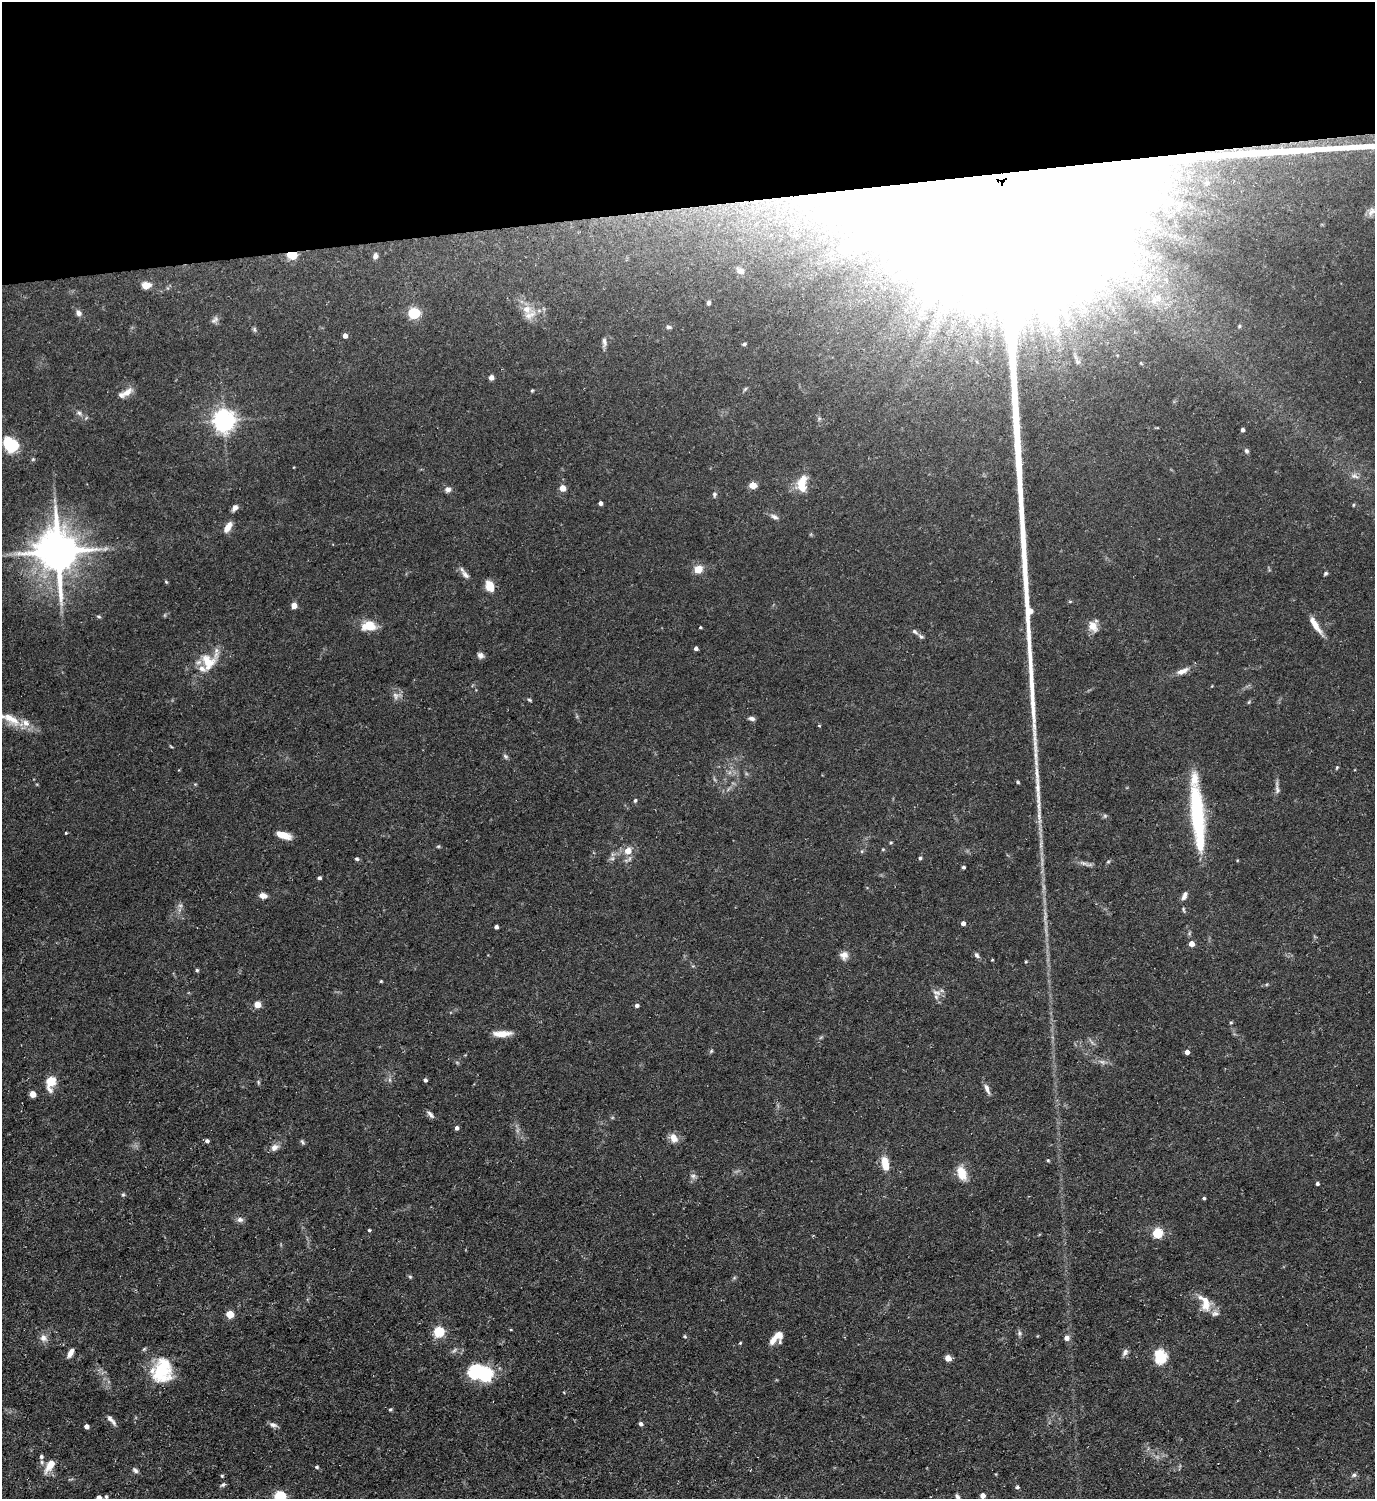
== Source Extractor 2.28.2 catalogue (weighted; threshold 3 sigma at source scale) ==
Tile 2 of 3 x 3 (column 2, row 1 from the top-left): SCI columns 1599-2971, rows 2996-4492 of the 4469 x 4492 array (HDU 1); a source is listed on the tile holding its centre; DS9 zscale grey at full resolution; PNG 1377 x 1501 px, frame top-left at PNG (2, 2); no overlay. Shown black and unused: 14% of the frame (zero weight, under 3 of 5 exposures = <1% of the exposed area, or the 3 px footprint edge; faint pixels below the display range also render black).
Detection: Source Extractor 2.28.2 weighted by HDU 2 'WHT'; one run over the whole footprint, this tile lists its part. Background 0.0577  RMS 0.004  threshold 0.0178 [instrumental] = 3 sigma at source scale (4.5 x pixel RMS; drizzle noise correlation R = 1.50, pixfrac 1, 0.05/0.05 arcsec/px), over >= 5 px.
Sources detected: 169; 1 too faint to see at this stretch — not listed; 11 inside a brighter listed object's ellipse — not listed separately; the other 157 listed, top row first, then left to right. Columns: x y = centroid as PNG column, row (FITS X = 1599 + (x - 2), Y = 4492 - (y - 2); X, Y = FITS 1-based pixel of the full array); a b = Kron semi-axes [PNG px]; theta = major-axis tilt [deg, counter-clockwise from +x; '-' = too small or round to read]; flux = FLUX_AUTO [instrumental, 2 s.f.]
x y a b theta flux
1003 195 110 103 34 32000
1372 211 16 8 29 2.4
291 254 5 4 - 27
375 256 8 6 80 1.8
740 271 9 8 - 1.9
146 285 10 7 8 3.8
708 303 4 4 - 1.2
527 309 12 11 - 4
78 313 9 7 -52 1.6
414 313 5 5 - 40
215 320 12 6 37 1.4
668 327 7 4 -3 0.87
254 329 6 4 -89 0.66
345 336 4 4 - 2.5
604 342 12 5 -84 1.3
744 344 5 5 - 0.55
491 377 5 5 - 1.8
532 390 4 4 - 0.41
127 392 17 8 37 3
79 413 8 6 -18 1.1
224 420 7 7 - 300
1242 430 4 3 - 1.3
11 444 14 10 -32 21
1246 451 6 5 - 0.85
1354 476 11 7 -13 1.7
802 481 15 9 59 5.2
752 485 5 4 - 9.2
562 488 4 4 - 6.5
448 489 8 7 - 1.5
714 494 7 5 86 0.88
600 503 4 4 - 1.5
1353 505 4 4 - 0.44
235 508 8 5 53 1.7
774 517 10 6 -22 1.3
228 527 12 6 57 3.7
58 552 14 12 -81 1400
698 569 8 7 - 4.9
1325 573 5 4 - 0.64
466 575 15 7 -50 2.1
166 582 5 4 - 0.44
490 586 10 8 -71 5.9
294 605 4 4 - 5.2
165 615 6 4 71 0.45
99 616 6 4 -19 0.54
1315 625 23 6 -56 4.9
369 626 16 11 -1 7.4
1093 626 13 10 -62 3.9
700 627 3 3 - 0.44
915 632 8 5 -38 1
696 648 4 4 - 1.2
480 655 8 7 - 1.5
208 662 27 21 47 11
1182 671 16 6 21 2.9
396 696 11 9 -69 2.1
529 700 6 4 -27 0.5
1249 702 6 3 71 0.42
11 719 30 12 -30 8.9
752 719 8 5 -13 1.2
171 746 7 3 -44 0.39
505 756 7 4 -45 0.72
1337 767 6 4 59 0.43
1018 782 5 4 - 0.44
1277 790 10 6 -89 1.2
635 800 5 4 - 0.73
1105 816 6 5 - 0.63
1198 816 75 12 -85 40
66 833 3 3 - 0.33
283 835 13 6 -17 6.9
891 843 5 4 - 0.45
1041 844 12 4 84 1.4
438 846 6 4 1 0.46
883 849 5 3 - 0.35
628 851 11 10 - 3.9
920 858 4 4 - 0.72
357 859 5 4 - 0.69
612 859 7 4 0 0.8
1088 865 13 4 -6 1.4
963 867 3 3 - 0.79
319 878 4 3 - 0.94
263 896 8 6 -13 2.3
1184 896 10 5 66 1.6
180 905 7 4 0 0.85
1183 909 6 4 -74 0.55
963 923 4 4 - 1.5
496 927 4 4 - 1.4
1191 944 4 4 - 4.1
844 955 10 10 - 2.5
976 955 8 6 -60 1.1
992 960 4 2 - 0.3
1026 962 4 3 - 0.42
197 970 4 4 - 0.62
381 981 4 3 - 0.41
937 993 14 7 -18 2.1
257 1005 5 5 - 6.6
637 1006 5 4 - 0.93
1231 1022 5 3 - 0.46
502 1034 21 7 2 4.4
1092 1042 9 3 -45 0.85
711 1051 6 5 - 0.57
1187 1052 4 4 - 2.2
390 1080 7 4 -89 0.78
425 1080 4 4 - 0.94
51 1081 7 5 82 25
258 1082 6 4 -89 0.55
987 1089 15 5 -68 1.9
32 1094 5 4 - 6.6
430 1114 12 5 -47 1.3
457 1128 4 4 - 1.2
674 1138 11 8 -60 3.4
207 1141 5 4 - 1.1
302 1142 7 4 -63 0.65
274 1147 11 8 28 2.3
1048 1160 4 4 - 0.46
885 1164 16 8 -79 6.4
962 1173 16 10 -69 6.4
693 1176 7 6 - 1.2
1317 1184 3 3 - 0.94
123 1195 5 5 - 0.56
1204 1198 4 3 - 0.6
240 1220 9 7 12 1.4
369 1230 3 3 - 0.46
1157 1233 5 5 - 30
410 1277 5 5 - 0.52
1206 1305 15 13 78 5.1
230 1314 5 5 - 10
439 1332 5 5 - 34
1019 1333 7 5 -82 0.92
685 1336 5 4 - 0.45
43 1338 10 9 - 2.4
1066 1338 5 5 - 2.3
773 1339 16 7 58 2.9
740 1343 4 3 - 0.4
1125 1352 10 6 56 1.2
70 1353 11 5 62 2.3
1160 1357 18 14 -85 8.3
948 1358 5 4 - 5.6
162 1370 28 22 78 19
479 1372 24 14 -13 30
390 1409 5 4 - 0.52
111 1420 15 5 -49 1.7
641 1424 4 4 - 1.2
273 1425 11 6 -7 1.4
86 1426 4 4 - 1.8
41 1457 5 5 - 0.84
42 1462 6 5 - 0.82
50 1465 17 8 58 4.8
317 1467 5 4 - 0.57
135 1470 9 5 -41 1
1354 1475 6 6 - 0.87
222 1476 4 4 - 0.54
223 1485 8 5 36 0.76
1017 1487 5 4 - 0.74
280 1496 6 5 - 44
983 1496 4 4 - 2.9
106 1497 5 4 - 0.6
957 1497 7 4 -67 1
99 1498 4 4 - 2.6
Overlapping masked pixels (flux is a lower limit): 3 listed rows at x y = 1003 195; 291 254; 58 552
Isophote crosses this tile's border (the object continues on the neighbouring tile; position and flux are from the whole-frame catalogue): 6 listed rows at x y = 1003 195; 1372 211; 11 719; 280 1496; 957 1497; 99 1498